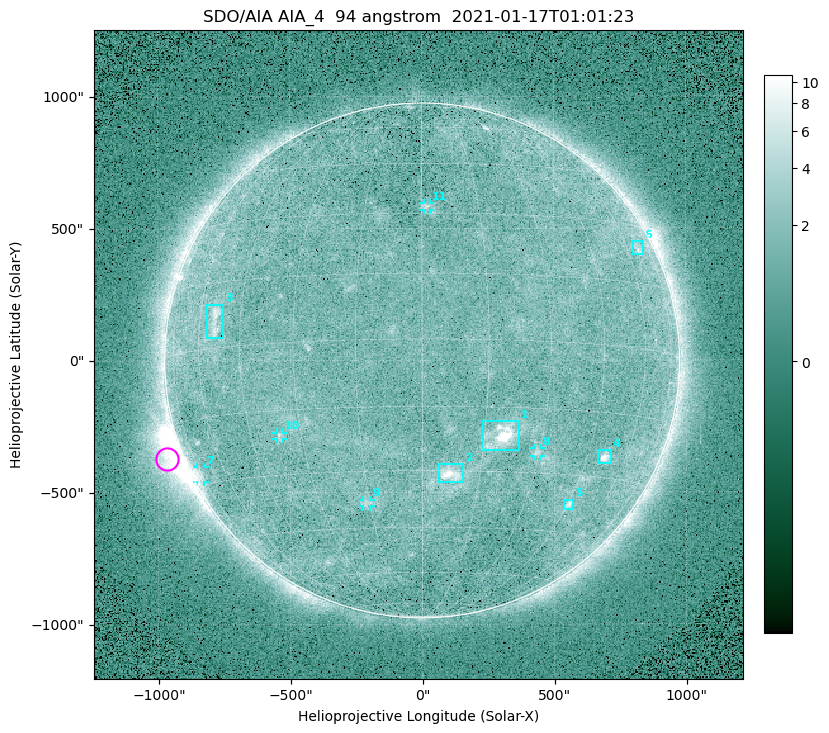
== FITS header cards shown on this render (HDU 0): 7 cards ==
TELESCOP= 'SDO/AIA '
INSTRUME= 'AIA_4   '
WAVELNTH=                   94
WAVEUNIT= 'angstrom'
DATE-OBS= '2021-01-17T01:01:23.12'
CTYPE1  = 'HPLN-TAN'
CTYPE2  = 'HPLT-TAN'

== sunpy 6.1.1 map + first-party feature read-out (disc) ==
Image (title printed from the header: SDO/AIA AIA_4  94 angstrom  2021-01-17T01:01:23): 512 x 512 px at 4.8 arcsec/px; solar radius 976 arcsec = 203 px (full disc in frame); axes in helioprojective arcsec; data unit not stated in the header (colour bar unlabelled)
Orientation: roll -0.138 deg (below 1 deg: not rotated)
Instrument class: DISC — disc imager (sunpy class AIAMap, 94 A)
Bright regions (active regions / flare kernels): reference = the median radial profile (limb darkening/brightening removed); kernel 5 px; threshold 5 sigma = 1.92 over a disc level ~1.62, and >= 1.15x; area >= 9 px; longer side >= 5 px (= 24 arcsec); searched inside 0.97 R_sun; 11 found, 11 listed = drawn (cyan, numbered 1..; 5 of them under ~33 arcsec drawn as corner ticks so the feature stays visible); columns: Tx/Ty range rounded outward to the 10 arcsec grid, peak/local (2 s.f.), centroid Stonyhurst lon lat
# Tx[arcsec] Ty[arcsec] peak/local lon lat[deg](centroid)
1 230..370 -340..-230 12 +19 -22
2 60..160 -460..-390 6.6 +7 -31
3 -820..-750 90..220 4.4 -54 +6
4 660..720 -390..-340 7.5 +51 -25
5 530..570 -570..-530 3.9 +46 -37
6 800..840 400..450 2.8 +66 +24
7 -860..-820 -460..-400 3 -75 -27
8 420..450 -360..-330 2.6 +29 -25
9 -230..-190 -550..-530 2.5 -16 -38
10 -550..-530 -300..-270 2.8 -36 -21
11 0..30 570..600 2.8 +1 +32
Off-limb structures (1.02-1.3 R_sun): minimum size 50 px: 3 found; the strongest spans PA ~95..130 deg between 1.02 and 1.21 R_sun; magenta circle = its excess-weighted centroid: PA ~110 deg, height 1.06 R_sun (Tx ~-970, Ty ~-370 arcsec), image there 5.4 x the reference